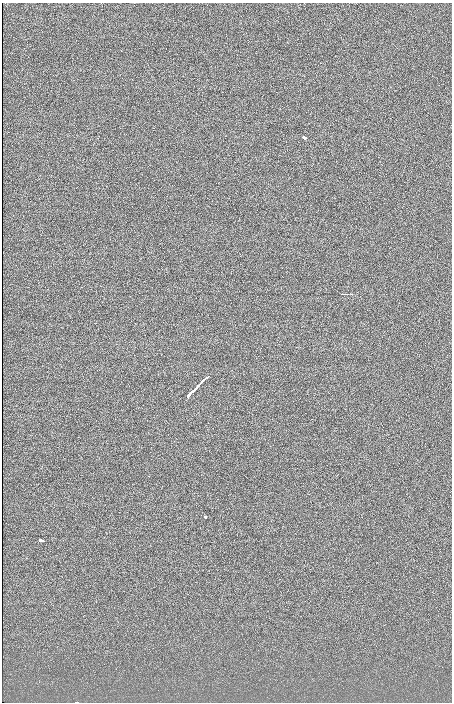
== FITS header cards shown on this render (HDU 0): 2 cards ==
NAXIS1  =                  450 / length of data axis 1
NAXIS2  =                  700 / length of data axis 2

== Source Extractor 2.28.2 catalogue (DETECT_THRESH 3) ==
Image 450 x 700 px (HDU 0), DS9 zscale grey, 1 PNG px = 1 image px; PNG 454 x 704 px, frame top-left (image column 1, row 700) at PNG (2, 3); no overlay
Background -13.5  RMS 910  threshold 2730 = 3 sigma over >= 5 px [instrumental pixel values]
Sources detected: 8; all 8 listed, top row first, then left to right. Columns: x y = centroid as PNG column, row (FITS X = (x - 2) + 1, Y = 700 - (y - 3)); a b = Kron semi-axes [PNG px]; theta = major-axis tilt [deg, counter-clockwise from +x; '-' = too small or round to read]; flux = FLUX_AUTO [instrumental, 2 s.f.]
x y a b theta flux
304 137 4 3 - 4.3e+06
342 294 4 2 - 3.3e+05
202 381 13 3 38 7.2e+06
198 385 10 3 52 5.9e+06
189 394 11 3 47 5.6e+06
205 517 3 3 - 2.2e+06
41 540 5 3 - 1.0e+07
77 702 3 2 - 2.3e+05
At the frame edge (FLAGS 8, measured only in part): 1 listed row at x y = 77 702